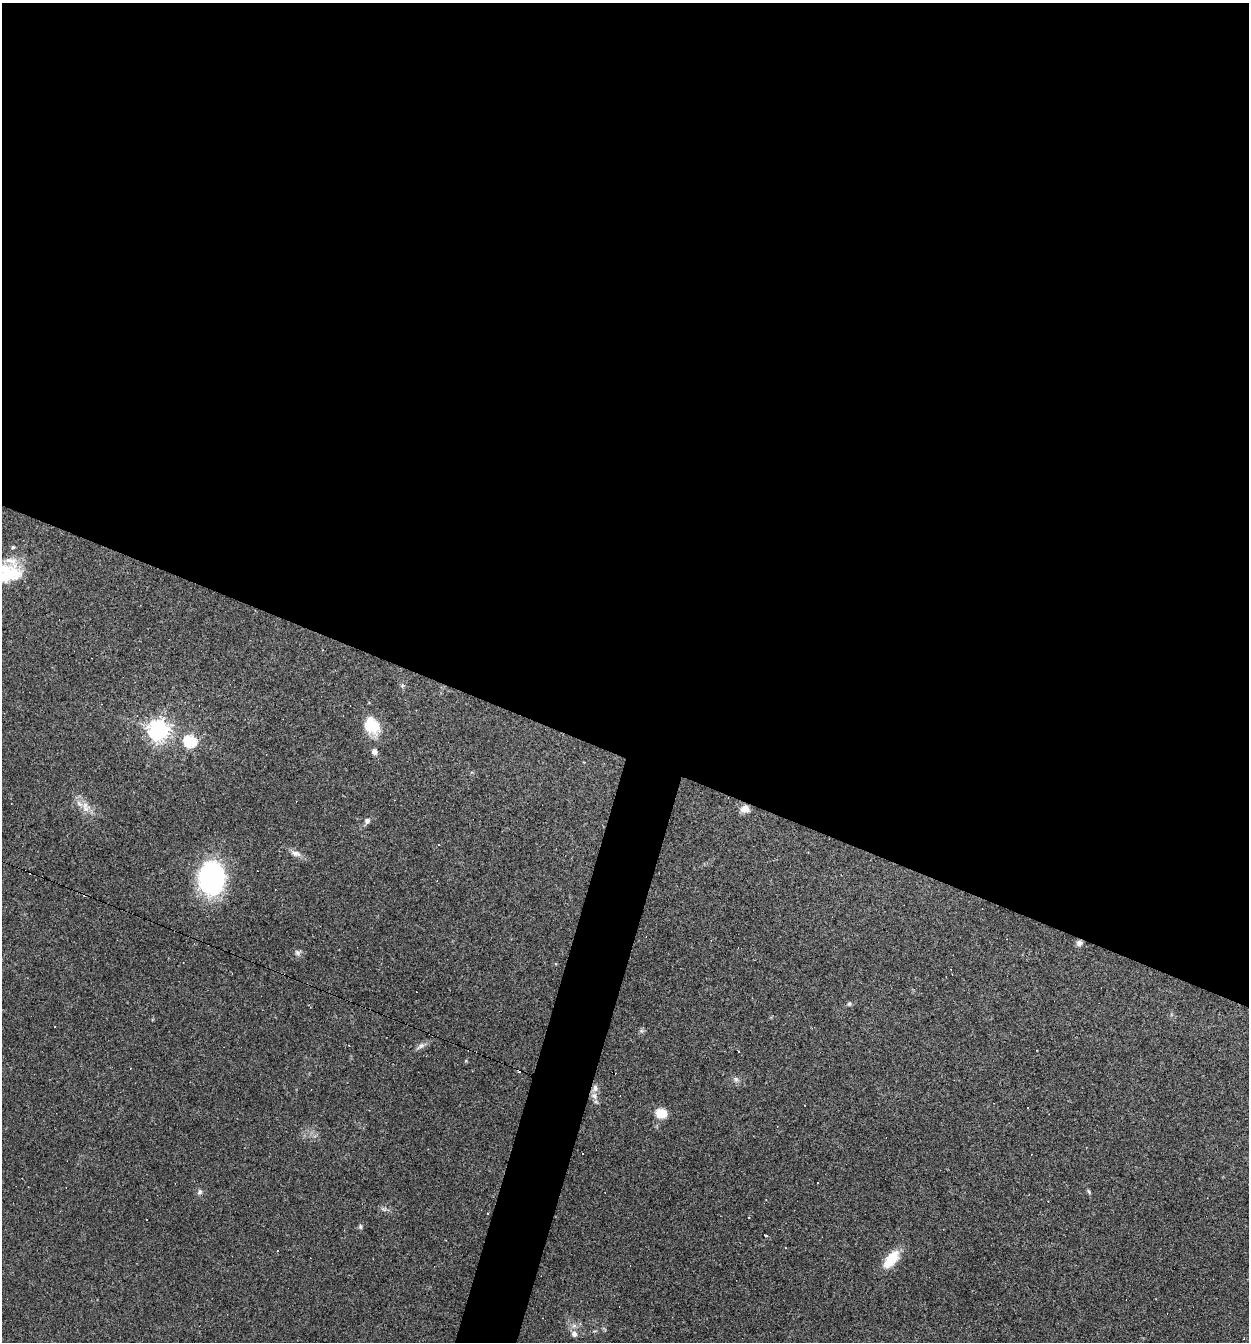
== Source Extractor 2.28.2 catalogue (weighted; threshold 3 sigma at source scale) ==
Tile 3 of 4 x 4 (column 3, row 1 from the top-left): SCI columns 2623-3869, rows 4020-5359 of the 5373 x 5359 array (HDU 1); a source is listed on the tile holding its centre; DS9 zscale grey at full resolution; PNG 1251 x 1344 px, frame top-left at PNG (2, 3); no overlay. Shown black and unused: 58% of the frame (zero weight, under 3 of 4 exposures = <1% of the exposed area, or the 3 px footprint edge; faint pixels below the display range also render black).
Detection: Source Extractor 2.28.2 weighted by HDU 2 'WHT'; one run over the whole footprint, this tile lists its part. Background 0.0495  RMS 0.0057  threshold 0.0257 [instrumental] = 3 sigma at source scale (4.5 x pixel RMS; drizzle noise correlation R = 1.50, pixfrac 1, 0.05/0.05 arcsec/px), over >= 5 px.
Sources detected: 41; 14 cosmic-ray / hot-pixel residue — not listed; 1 inside a brighter listed object's ellipse — not listed separately; the other 26 listed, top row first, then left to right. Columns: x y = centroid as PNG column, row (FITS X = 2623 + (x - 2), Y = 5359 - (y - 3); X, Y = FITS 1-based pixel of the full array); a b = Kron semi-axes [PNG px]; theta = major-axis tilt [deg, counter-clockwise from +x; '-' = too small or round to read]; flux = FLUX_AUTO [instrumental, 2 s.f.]
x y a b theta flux
13 547 4 4 - 0.82
8 572 28 23 22 23
372 726 21 17 -52 15
159 730 7 7 - 380
190 741 6 6 - 60
374 752 7 7 - 1.9
85 805 12 9 -50 4.9
745 809 11 10 - 4.3
367 821 6 6 - 2
295 853 15 7 -15 3.1
212 877 32 25 85 84
1079 943 8 6 21 1.9
297 953 10 6 -52 1.6
849 1004 6 5 - 0.92
421 1046 10 6 36 2.1
736 1079 8 6 -69 1.6
594 1096 10 8 -63 2.9
1028 1108 3 2 - 0.69
661 1113 9 7 -6 14
1088 1191 7 4 -51 0.81
199 1192 8 5 63 1.4
360 1227 7 5 -89 1
766 1235 3 2 - 0.87
891 1259 22 10 52 15
574 1334 7 7 - 2.2
1244 1338 2 2 - 0.48
Overlapping masked pixels (flux is a lower limit): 2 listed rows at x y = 745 809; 1079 943
Isophote crosses this tile's border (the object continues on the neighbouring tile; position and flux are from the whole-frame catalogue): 1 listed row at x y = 8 572